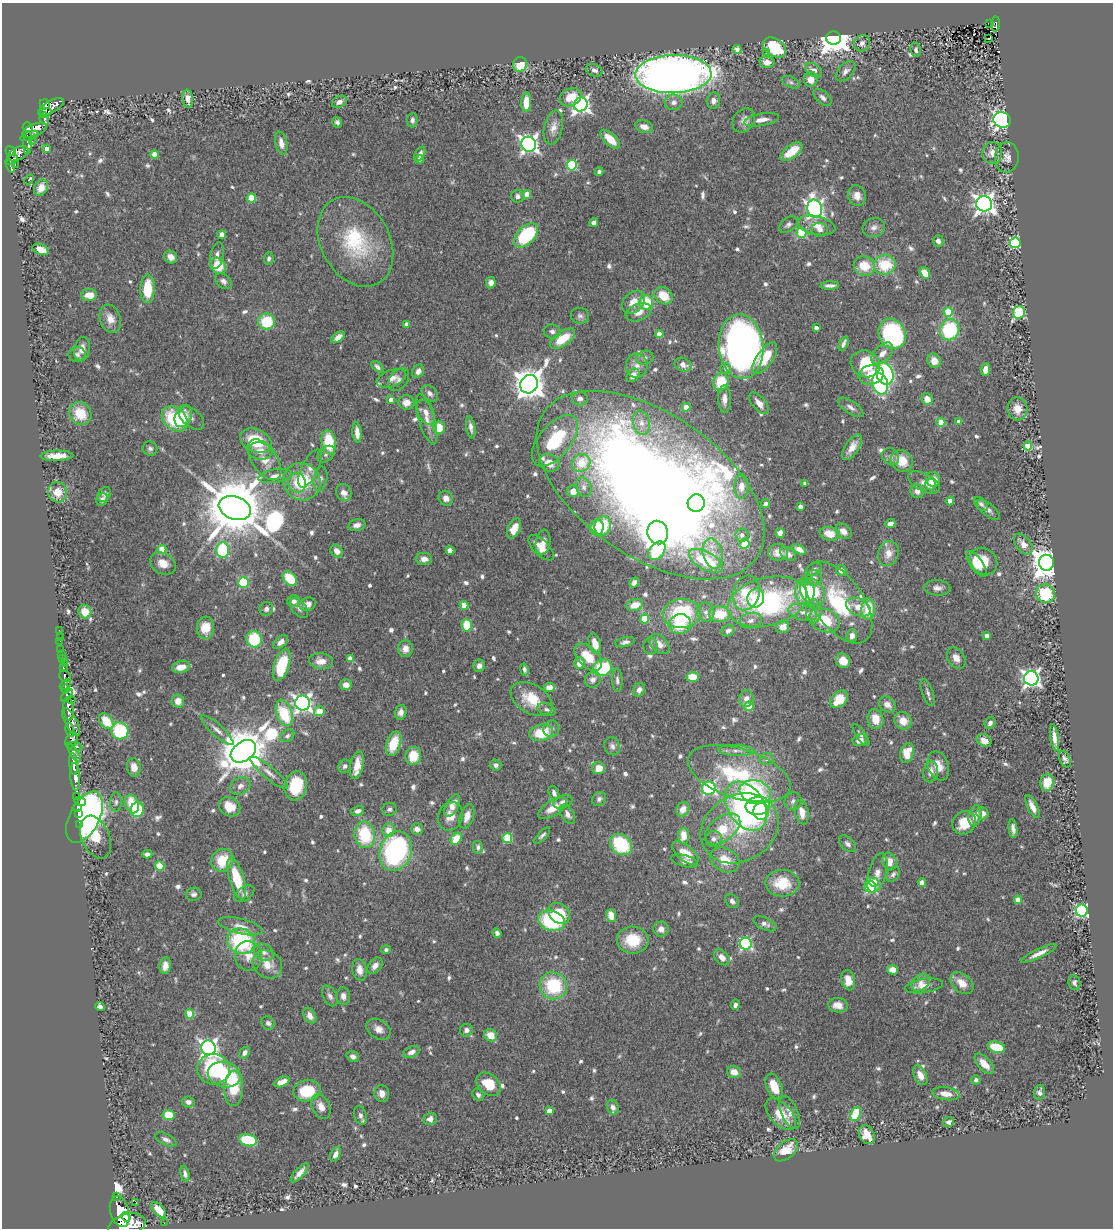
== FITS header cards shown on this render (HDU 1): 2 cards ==
NAXIS1  =                 1111
NAXIS2  =                 1226

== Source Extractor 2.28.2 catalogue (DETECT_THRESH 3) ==
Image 1111 x 1226 px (HDU 1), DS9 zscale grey, 1 PNG px = 1 image px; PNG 1115 x 1230 px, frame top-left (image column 1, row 1226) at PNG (2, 3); each listed source drawn as its Kron ellipse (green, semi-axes under 4 px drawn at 4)
Background 1.78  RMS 0.036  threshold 0.107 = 3 sigma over >= 5 px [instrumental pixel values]
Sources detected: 758; of the 758, the 500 brightest by FLUX_AUTO listed and drawn (258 fainter detections omitted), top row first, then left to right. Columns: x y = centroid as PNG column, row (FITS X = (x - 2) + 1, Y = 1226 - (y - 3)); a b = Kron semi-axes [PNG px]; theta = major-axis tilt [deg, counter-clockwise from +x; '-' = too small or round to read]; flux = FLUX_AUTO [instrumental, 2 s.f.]
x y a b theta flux
990 23 3 3 - 14
995 24 7 4 89 190
834 38 7 7 - 5000
989 38 3 2 - 8
862 43 8 7 - 12
775 48 13 8 -34 120
737 49 4 4 - 10
916 50 7 5 -81 8.1
766 52 3 3 - 7.9
767 62 7 6 - 19
520 64 7 7 - 62
594 70 9 6 -20 9.8
814 70 9 6 -35 16
846 71 12 7 47 13
673 74 38 19 1 2800
811 79 7 6 - 29
791 82 10 5 -25 7.4
571 97 11 8 26 47
823 97 10 6 -42 11
188 99 9 5 -82 17
713 101 8 6 80 14
339 102 8 5 28 12
526 102 9 5 87 43
674 102 9 8 - 11
45 104 5 5 - 700
581 104 7 6 - 1100
51 107 14 6 29 1300
45 113 6 4 19 430
44 119 6 5 - 240
412 120 7 5 86 8.3
744 120 13 10 52 19
762 120 17 6 10 23
1002 120 9 7 -24 880
337 122 5 4 - 7.4
28 127 5 5 - 1100
644 127 9 6 -17 15
553 128 17 9 77 23
34 130 13 6 23 1300
29 136 9 3 20 490
610 139 12 6 -43 36
32 141 2 2 - 15
28 143 12 4 88 380
281 143 11 6 -78 20
529 144 8 7 - 1100
47 149 4 4 - 13
11 151 5 4 - 860
791 152 13 6 38 56
992 153 11 9 83 28
18 154 11 6 26 1300
420 154 8 4 61 11
154 155 4 4 - 45
1007 157 15 12 86 20
419 159 4 4 - 8.9
11 160 7 4 32 490
15 164 3 2 - 31
572 165 5 5 - 200
11 166 7 3 -76 300
599 172 4 4 - 7.4
29 179 5 3 - 7.4
41 188 8 6 59 27
527 194 4 4 - 32
517 196 6 6 - 10
857 196 10 9 - 19
251 198 4 4 - 85
984 204 8 7 - 1600
815 209 9 7 -74 920
594 223 4 4 - 14
788 225 10 6 39 8.4
817 226 19 9 -12 31
874 227 11 9 21 13
820 230 8 7 - 9.8
801 233 5 5 - 170
222 235 4 4 - 18
526 235 15 9 45 180
938 241 6 5 - 11
355 242 47 34 -61 220
1015 243 5 5 - 300
40 249 8 5 -22 26
217 255 13 6 78 14
171 257 7 6 - 15
269 258 6 5 - 7.3
885 265 11 9 15 99
218 266 8 7 - 63
864 266 11 9 -26 56
925 273 6 5 - 41
223 281 9 6 -38 11
491 283 5 5 - 14
830 285 9 3 2 9.4
147 289 14 7 89 89
89 295 8 6 0 33
664 296 10 7 -41 56
633 302 13 9 46 30
646 302 7 7 - 90
639 312 13 8 20 22
948 312 5 4 - 99
1019 312 6 6 - 240
580 316 9 8 - 8.9
110 319 14 10 -71 25
266 321 8 8 - 94
406 324 4 4 - 14
816 328 4 3 - 10
950 330 10 9 - 200
552 331 8 7 - 9.2
659 334 4 4 - 26
892 334 15 13 -65 380
338 337 7 4 39 16
563 339 14 7 35 64
843 344 8 3 66 8.7
741 346 32 22 -84 1500
82 349 12 8 80 21
77 354 8 7 - 8.7
882 354 13 7 46 22
645 358 9 7 18 9
765 358 18 8 55 70
934 361 7 6 - 25
865 364 15 13 -24 120
683 365 9 6 -24 18
637 366 12 11 - 21
378 367 7 4 -44 8.3
726 368 5 5 - 10
985 370 6 4 85 16
418 371 7 5 60 14
885 374 11 8 -70 310
633 375 7 5 52 18
871 375 13 9 12 48
391 378 15 8 21 23
399 380 13 8 52 11
721 382 9 7 75 82
529 384 9 8 - 4100
880 384 11 7 -72 300
430 393 9 6 -46 11
580 399 8 7 - 13
724 399 14 6 -89 16
927 399 6 5 - 28
391 400 4 4 - 18
406 402 8 7 - 22
759 403 13 6 -50 23
686 407 4 4 - 37
851 407 14 6 -35 12
1017 409 11 10 - 27
426 412 13 7 -65 18
80 414 12 10 -51 66
183 417 11 8 62 42
191 418 15 9 -43 13
175 419 15 10 -40 160
427 419 26 8 -74 28
941 422 4 4 - 72
959 422 4 4 - 20
641 423 12 8 -77 17
439 427 7 5 -89 49
471 427 11 4 -81 11
357 433 10 4 -85 18
256 441 16 11 -24 100
555 441 31 16 50 140
329 442 12 7 -80 99
1028 446 4 4 - 76
852 447 14 7 56 27
150 448 7 7 - 7.8
260 451 12 8 -11 23
326 454 10 7 40 9.7
57 456 16 5 2 34
891 457 9 8 - 10
265 460 23 12 -55 43
902 461 12 10 -42 51
549 463 10 8 -23 28
581 463 9 8 - 93
310 468 21 8 64 18
275 476 17 6 11 21
320 479 12 6 80 11
933 479 7 7 - 44
302 482 19 18 - 130
924 482 17 8 -27 21
297 483 10 8 -80 34
805 483 4 4 - 8.4
650 485 129 71 -35 4800
930 485 6 5 - 12
584 487 10 7 -67 11
741 487 12 7 87 21
573 491 6 6 - 25
917 491 7 6 - 16
58 492 10 9 - 41
344 493 9 7 -61 14
104 494 8 6 54 7.4
446 498 7 7 - 15
102 499 6 5 - 10
950 501 4 4 - 35
696 503 9 8 - 130
766 504 5 3 - 7.9
981 504 8 5 -44 7.5
800 506 4 4 - 10
235 508 16 11 -19 25000
988 510 14 6 -39 11
890 524 5 4 - 23
357 525 9 5 13 12
603 526 10 8 73 120
597 527 8 7 - 73
514 528 10 6 66 31
843 531 9 7 -40 17
658 532 12 10 -77 3800
780 533 5 4 - 16
830 534 10 6 -11 30
742 535 6 6 - 11
543 542 13 7 82 18
745 544 5 4 - 100
1023 544 12 7 -52 22
541 548 16 7 -45 29
799 549 8 4 -27 13
162 550 4 4 - 74
222 550 7 6 - 170
337 551 7 5 -49 16
450 551 4 4 - 35
657 551 10 7 50 100
778 552 10 8 -3 21
888 553 13 10 71 29
713 554 15 9 -76 36
788 554 9 6 -39 10
424 559 8 6 -5 14
706 561 19 9 -29 130
983 561 15 12 -41 62
163 563 14 10 -29 31
1046 563 8 7 - 4400
977 564 15 6 -54 35
814 569 8 6 29 7.4
841 570 5 5 - 18
290 578 8 6 -48 79
814 578 8 7 - 11
243 582 5 5 - 190
634 582 5 4 - 13
937 588 13 7 -3 15
805 592 13 9 -90 83
812 592 15 11 -54 94
746 593 17 13 74 88
1045 594 9 9 - 130
756 598 10 8 68 42
294 601 6 6 - 9.1
767 602 40 24 14 420
839 602 47 24 -55 220
307 604 8 6 18 16
464 605 4 4 - 56
635 605 8 6 19 41
858 607 13 8 -26 27
299 608 11 7 -49 9.5
266 609 7 6 - 11
868 609 11 7 87 86
814 611 12 8 89 17
85 612 7 6 - 37
706 612 9 8 - 15
803 612 15 8 -15 23
682 614 19 14 4 210
720 614 11 8 2 76
645 619 4 4 - 90
824 620 16 11 -20 96
751 621 11 7 15 14
680 624 11 9 16 83
467 625 6 5 - 69
783 627 7 6 - 23
205 628 11 8 83 43
59 630 2 2 - 9.9
728 631 7 5 30 8.7
852 636 6 5 - 13
987 636 4 4 - 14
60 637 2 2 - 17
254 639 8 7 - 110
60 641 2 2 - 9.5
281 642 9 5 39 12
625 642 10 5 13 9.3
595 644 10 6 -74 26
659 644 12 7 -45 24
651 646 8 7 - 7.7
61 649 2 2 - 23
405 649 8 7 - 19
62 654 2 2 - 17
588 657 17 10 -45 62
62 658 3 3 - 98
956 658 11 8 -57 22
350 659 4 4 - 31
321 661 12 8 -5 24
843 661 7 7 - 28
65 663 2 2 - 24
579 663 6 5 - 24
282 665 16 7 73 120
479 666 6 5 - 12
181 667 9 6 13 29
63 668 3 3 - 360
603 668 9 8 - 140
524 669 6 4 -78 8
65 676 6 5 - 560
693 677 6 5 - 57
1031 678 7 7 - 1100
593 680 8 7 - 14
617 680 12 5 -86 8.9
65 685 6 3 42 1000
346 685 6 5 - 20
549 687 5 4 - 18
66 689 4 4 - 1500
639 690 7 5 66 14
928 693 14 5 -69 9.3
67 696 7 4 48 1600
532 699 23 14 -30 66
746 699 8 7 - 17
839 699 10 7 43 61
72 700 3 3 - 270
178 701 6 6 - 23
303 703 7 7 - 1200
887 705 9 7 -40 18
749 706 5 4 - 65
68 709 12 5 -86 5900
547 710 9 6 -20 7.8
319 711 5 4 - 55
401 712 7 5 75 13
284 713 13 7 -71 130
875 719 10 8 -77 35
106 721 9 6 -52 70
903 721 9 8 - 33
71 722 15 6 -62 2500
990 723 6 5 - 10
551 729 8 7 - 8.8
70 730 7 3 -81 840
217 730 21 6 -42 17
120 731 9 8 - 190
541 733 12 8 13 77
861 735 13 4 -55 8.3
287 736 7 5 36 7.3
1054 738 13 4 -81 19
71 740 8 5 71 2100
860 740 7 5 19 17
984 740 8 6 -32 24
394 744 13 7 71 72
74 746 8 3 -8 1100
612 746 9 7 -66 10
243 751 14 9 35 13000
736 751 18 5 -3 16
74 753 10 4 -57 950
907 753 10 7 75 56
413 756 9 7 78 57
767 759 7 5 18 7.3
1065 759 8 5 -68 8.9
74 764 11 4 -84 3500
357 765 14 6 78 35
496 765 5 5 - 8.1
345 766 7 6 - 8.1
938 766 15 10 -69 34
134 767 9 7 -82 27
599 768 6 6 - 35
930 772 10 7 78 22
269 773 23 6 -40 21
739 774 53 25 -18 300
75 777 14 5 -85 3100
1047 783 9 6 81 45
240 786 10 8 27 14
296 786 15 11 77 94
709 788 7 6 - 390
755 792 16 12 -17 210
554 793 7 5 -68 11
76 796 3 3 - 71
599 799 7 6 - 7.7
793 801 9 8 - 10
80 802 6 3 -19 270
116 802 10 6 88 7.7
563 802 10 6 20 12
132 804 9 7 -73 61
452 806 12 6 61 27
746 806 26 18 -58 520
758 806 12 9 6 190
77 807 3 3 - 40
230 807 11 9 -29 49
1032 807 12 5 -64 21
552 808 16 7 32 38
389 809 7 6 - 8.1
683 809 8 6 61 28
137 810 7 6 - 120
358 811 6 5 - 10
761 811 9 7 87 100
802 812 12 6 -78 26
982 813 6 6 - 17
78 814 3 2 - 82
567 814 11 6 -60 14
975 815 11 6 75 23
450 816 15 12 69 28
467 816 13 6 73 23
84 817 28 15 63 1100
964 823 12 11 - 68
79 825 3 3 - 73
740 828 41 33 29 210
417 829 6 5 - 16
723 829 20 12 37 77
1013 829 9 4 -83 12
389 830 7 6 - 35
365 835 13 10 -80 140
542 835 10 4 47 7.5
684 836 8 5 -89 44
96 837 22 14 -67 120
507 838 5 5 - 120
456 839 7 5 51 59
714 839 8 8 - 12
848 844 10 6 -42 10
621 845 12 9 -42 160
478 847 6 5 - 8
396 851 20 15 71 490
685 853 16 8 -40 49
147 854 5 4 - 10
222 860 12 10 54 77
725 860 15 11 -30 51
685 861 13 5 -15 16
889 861 9 7 -75 25
160 866 5 4 - 100
877 873 20 9 74 21
893 874 8 6 54 7.5
237 879 22 7 -73 100
874 882 5 4 - 75
922 882 4 4 - 31
782 883 17 13 -3 76
870 887 6 5 - 250
194 894 8 6 4 8.1
244 894 11 7 34 9.6
1018 900 4 4 - 33
732 901 8 6 -48 8.8
1082 910 6 6 - 340
559 913 12 9 -42 79
611 915 6 5 - 42
551 921 13 10 -17 200
765 924 12 6 -25 11
240 926 23 7 -14 27
661 929 7 7 - 18
497 933 5 4 - 7.6
633 940 16 13 -1 82
241 941 14 12 -24 250
746 944 6 6 - 330
386 950 5 4 - 8
264 952 10 8 -33 13
1039 953 19 4 25 21
248 956 15 13 -83 30
722 957 9 6 -45 19
267 964 15 13 -39 39
165 966 8 5 81 21
375 966 9 6 52 17
360 970 11 7 -79 24
893 970 5 4 - 34
848 980 10 7 -78 30
920 983 10 7 40 17
962 983 13 9 -41 31
1074 983 7 6 - 9
553 986 14 13 - 160
924 986 19 7 9 25
330 996 11 7 -62 10
343 996 9 6 -87 12
735 1005 5 3 - 10
838 1005 10 7 -3 23
100 1006 5 4 - 7.8
190 1014 4 4 - 74
310 1016 8 6 -60 15
268 1023 7 6 - 7.5
379 1029 13 9 -32 20
466 1030 6 6 - 11
491 1035 7 6 - 42
996 1047 9 5 -15 88
209 1048 7 7 - 1200
412 1052 9 5 23 14
245 1053 6 4 54 9.8
353 1057 6 5 - 11
984 1064 12 6 -47 33
213 1069 16 15 - 240
734 1072 7 6 - 23
224 1075 17 12 -13 120
920 1075 10 6 -63 21
976 1080 4 4 - 7.9
282 1082 8 4 24 27
489 1084 14 10 -40 60
774 1086 13 7 -68 50
234 1088 17 9 87 88
307 1091 13 10 11 100
1040 1092 8 5 84 9.2
382 1094 8 7 - 16
946 1094 14 6 -8 25
478 1095 7 5 -53 8.4
188 1102 6 5 - 10
321 1107 13 9 -65 21
613 1107 7 5 -70 13
549 1111 4 4 - 27
789 1113 17 8 -66 18
781 1114 19 11 -47 61
855 1114 7 5 65 150
168 1115 6 5 - 69
360 1115 9 6 -73 10
430 1119 7 6 - 15
949 1122 5 4 - 11
867 1134 10 7 -62 40
166 1139 11 5 -26 11
248 1140 9 6 -13 160
786 1150 14 8 40 64
335 1154 8 4 66 14
300 1173 12 4 48 17
185 1174 8 4 -76 8.5
116 1196 3 3 - 210
136 1202 4 3 - 220
159 1210 9 5 -49 40
120 1211 16 9 -76 9400
126 1217 5 3 - 1400
164 1223 2 2 - 22
127 1225 19 11 17 12000
At the frame edge (FLAGS 8, measured only in part): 1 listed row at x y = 127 1225
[258 fainter detections neither listed nor drawn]